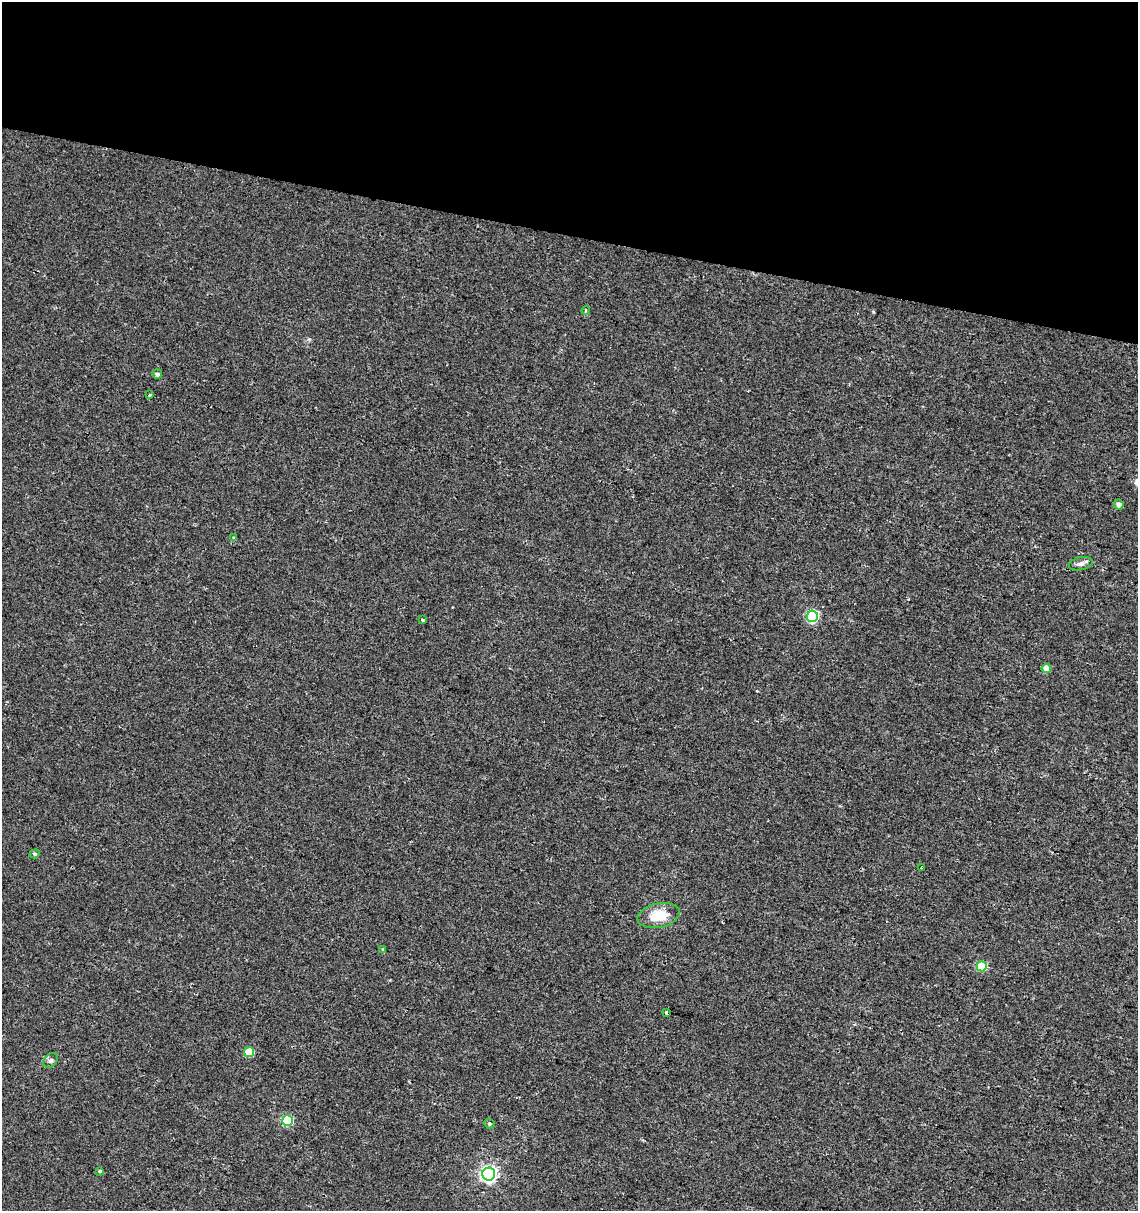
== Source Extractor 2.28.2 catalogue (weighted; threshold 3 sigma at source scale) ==
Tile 2 of 4 x 4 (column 2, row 1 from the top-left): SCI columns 1363-2498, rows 3637-4845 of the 5057 x 4845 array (HDU 1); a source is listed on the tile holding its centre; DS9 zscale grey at full resolution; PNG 1140 x 1213 px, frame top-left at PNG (2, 2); each listed source drawn as its Kron ellipse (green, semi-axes under 4 px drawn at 4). Shown black and unused: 19% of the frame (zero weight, under 2 of 3 exposures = <1% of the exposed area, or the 3 px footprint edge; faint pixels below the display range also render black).
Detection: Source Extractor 2.28.2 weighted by HDU 2 'WHT'; one run over the whole footprint, this tile lists its part. Background 0.0117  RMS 0.0051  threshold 0.0231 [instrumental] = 3 sigma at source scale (4.5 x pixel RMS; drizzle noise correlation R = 1.50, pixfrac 1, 0.0396/0.0396 arcsec/px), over >= 5 px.
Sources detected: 21; all 21 listed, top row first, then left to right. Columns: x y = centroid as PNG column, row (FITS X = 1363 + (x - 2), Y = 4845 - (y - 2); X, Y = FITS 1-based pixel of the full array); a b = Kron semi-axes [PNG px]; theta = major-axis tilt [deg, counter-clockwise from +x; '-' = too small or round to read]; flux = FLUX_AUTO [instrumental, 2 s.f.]
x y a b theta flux
586 311 4 3 - 0.64
157 374 5 4 - 1.4
149 395 3 2 - 0.82
1119 504 5 5 - 3.5
233 537 3 3 - 0.85
1081 564 12 6 11 1.9
812 616 6 5 - 52
423 620 4 3 - 2.7
1046 669 5 4 - 5.9
35 854 5 4 - 0.78
922 868 3 2 - 0.58
659 916 21 12 12 12
383 949 4 3 - 0.89
982 966 5 5 - 22
667 1013 3 3 - 3.6
249 1052 5 5 - 17
51 1060 8 6 44 1.4
287 1121 5 5 - 32
489 1124 5 4 - 0.74
99 1171 4 3 - 0.87
489 1174 6 6 - 150